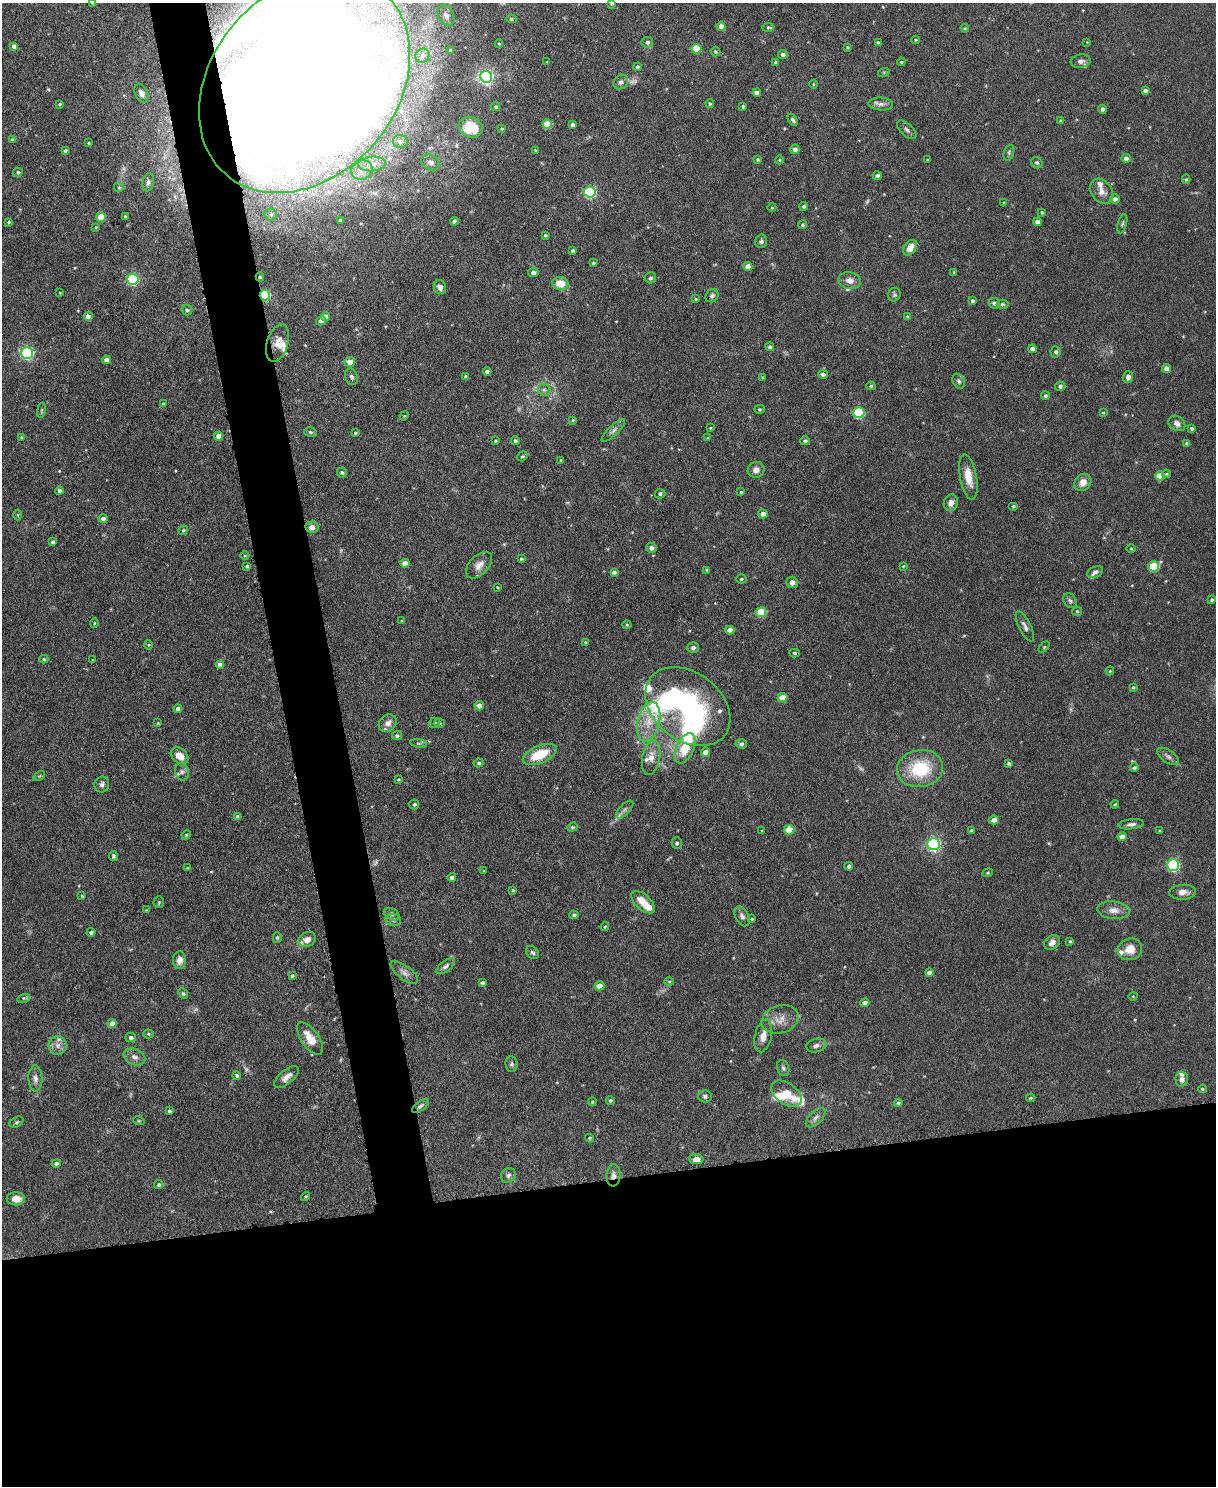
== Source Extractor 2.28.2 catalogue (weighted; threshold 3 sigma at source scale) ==
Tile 11 of 4 x 3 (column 3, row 3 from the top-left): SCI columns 2431-3644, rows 135-1618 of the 4863 x 4840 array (HDU 1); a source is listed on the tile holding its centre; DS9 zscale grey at full resolution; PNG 1218 x 1488 px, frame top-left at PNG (2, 3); each listed source drawn as its Kron ellipse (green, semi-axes under 4 px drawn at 4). Shown black and unused: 24% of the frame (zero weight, under 3 of 6 exposures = <1% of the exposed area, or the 3 px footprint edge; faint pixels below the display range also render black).
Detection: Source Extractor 2.28.2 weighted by HDU 2 'WHT'; one run over the whole footprint, this tile lists its part. Background 0.124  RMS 0.0043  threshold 0.0176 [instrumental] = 3 sigma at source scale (4.09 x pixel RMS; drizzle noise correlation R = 1.36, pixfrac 0.8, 0.05/0.05 arcsec/px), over >= 5 px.
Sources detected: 343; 7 too faint to see at this stretch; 4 inside a brighter object's white glare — neither listed nor drawn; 16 inside a brighter listed object's ellipse — not listed separately; the other 316 listed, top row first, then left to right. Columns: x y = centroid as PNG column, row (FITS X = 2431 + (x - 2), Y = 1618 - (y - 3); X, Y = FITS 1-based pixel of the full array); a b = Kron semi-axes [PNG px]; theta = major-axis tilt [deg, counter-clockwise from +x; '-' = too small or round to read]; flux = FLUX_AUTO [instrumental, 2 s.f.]
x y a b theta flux
93 3 3 3 - 0.56
612 3 4 3 - 0.78
446 15 11 7 -61 1.9
511 19 5 4 - 0.7
721 26 4 4 - 2.6
768 27 5 4 - 0.53
965 28 4 4 - 0.45
915 40 4 3 - 0.33
647 42 6 5 - 1.1
1087 42 2 2 - 0.2
499 43 4 4 - 0.43
878 43 4 3 - 0.86
14 46 4 4 - 2.4
847 47 4 3 - 0.4
696 49 5 5 - 10
451 50 3 3 - 0.71
715 52 5 4 - 0.59
783 55 4 4 - 1.1
422 56 7 6 - 1.6
1081 61 10 6 10 1.4
547 62 3 3 - 0.33
776 62 4 4 - 0.77
901 62 4 3 - 0.45
637 67 4 4 - 0.98
884 72 6 3 17 0.44
486 77 6 6 - 97
621 82 8 6 45 1.5
305 84 120 92 49 2000
814 84 4 3 - 0.35
1145 91 4 4 - 1.7
141 93 10 6 -66 2.2
757 93 4 4 - 2.3
710 103 4 3 - 0.56
60 104 4 3 - 0.56
881 104 12 6 -4 1.9
743 106 4 3 - 0.53
496 107 5 4 - 0.78
1102 109 4 4 - 1.1
793 120 6 4 -58 0.81
1061 121 4 4 - 0.69
547 124 5 4 - 8.7
572 125 4 3 - 1.1
471 127 12 9 -26 9.1
502 129 3 3 - 0.47
907 130 12 6 -42 1.2
12 139 3 3 - 0.37
400 141 7 6 - 1.4
89 143 3 3 - 0.37
795 149 4 4 - 1.7
65 150 4 4 - 0.77
535 150 3 3 - 0.3
1009 153 8 5 71 0.82
1126 158 5 4 - 1.7
758 159 3 3 - 0.6
780 160 4 3 - 0.35
928 160 3 3 - 0.4
430 162 9 7 -27 2.1
1037 163 6 5 - 0.87
372 164 13 7 5 3.1
362 170 11 9 21 3.2
18 172 4 4 - 0.61
877 175 4 4 - 1.1
1186 179 5 4 - 0.55
148 182 9 5 79 1.3
119 188 5 5 - 0.64
1101 191 13 10 -53 3.1
590 192 6 5 - 45
1115 199 5 4 - 1.7
1004 203 4 4 - 0.45
804 206 4 4 - 0.85
772 207 4 3 - 0.35
1042 212 3 3 - 0.57
271 214 6 6 - 0.96
125 216 3 3 - 0.42
101 217 5 4 - 8.5
341 220 3 3 - 0.56
454 221 4 4 - 1.2
9 222 3 3 - 0.56
1038 222 4 4 - 1.9
1122 224 10 4 75 0.81
802 225 4 4 - 0.59
96 227 4 4 - 0.4
545 235 3 3 - 0.5
761 241 7 6 - 1
910 248 8 6 52 4
573 251 4 4 - 1.1
593 263 3 3 - 0.62
748 266 4 4 - 2.7
533 272 5 4 - 1.3
954 272 3 3 - 0.43
260 277 4 4 - 0.69
650 278 6 5 - 0.8
133 279 5 5 - 39
850 281 11 8 -12 2.8
560 283 8 6 -7 6.3
440 287 7 6 - 1.7
60 293 3 3 - 0.34
265 295 5 5 - 29
894 295 7 6 - 0.82
712 296 7 6 - 1.3
696 299 4 3 - 0.41
972 301 4 4 - 0.81
994 303 5 5 - 1
1002 304 6 4 2 0.58
187 310 5 5 - 0.65
88 316 4 4 - 2.8
908 316 4 4 - 0.63
325 317 4 4 - 4
321 321 5 4 - 1.4
278 343 19 10 73 4.3
770 347 4 4 - 0.98
1033 349 4 4 - 2.1
1056 352 5 5 - 0.98
27 353 6 6 - 61
106 360 4 4 - 2.2
350 362 5 5 - 4
1167 368 4 4 - 2.7
487 371 4 4 - 1
823 374 5 4 - 1.2
465 376 4 3 - 0.46
351 377 8 6 -69 0.97
1128 377 5 5 - 1.4
763 378 4 3 - 0.46
959 381 8 5 -62 0.9
871 386 4 4 - 0.61
1060 386 5 4 - 0.95
544 390 6 6 - 1
1045 396 4 4 - 0.75
163 404 4 4 - 0.66
759 409 5 4 - 0.52
41 410 8 4 81 0.58
859 413 5 5 - 30
1103 413 4 2 - 0.37
404 416 5 4 - 0.4
573 420 4 4 - 0.41
1177 423 9 7 -36 1.8
710 428 3 3 - 0.39
1192 428 4 4 - 0.8
613 430 15 5 43 1.6
310 432 6 5 - 0.68
355 433 3 3 - 0.52
218 436 4 4 - 3.5
22 437 3 3 - 0.48
708 438 4 4 - 0.4
495 441 3 3 - 0.44
515 441 4 4 - 0.81
805 441 4 4 - 0.93
1187 443 3 3 - 0.62
522 456 5 4 - 0.69
561 460 3 3 - 0.47
756 470 8 8 - 2.1
342 472 5 5 - 0.84
1166 474 4 4 - 0.44
1160 476 5 4 - 5.9
968 477 23 8 -79 5.6
1083 482 9 7 46 3
59 491 4 4 - 1.4
741 492 3 3 - 0.46
660 494 5 4 - 0.78
951 503 8 7 - 2.6
1014 506 5 4 - 0.59
763 514 5 4 - 2
17 515 5 3 - 0.4
103 519 4 4 - 1.9
312 527 6 6 - 2.1
183 530 5 4 - 0.59
53 542 4 4 - 0.84
651 548 5 5 - 1.6
1131 549 4 3 - 0.34
245 556 4 3 - 0.3
521 559 4 3 - 0.47
405 563 4 4 - 3
479 565 16 9 46 3.2
247 566 3 3 - 0.61
903 566 4 4 - 0.34
1154 566 5 5 - 17
707 570 4 4 - 0.56
614 572 4 4 - 0.96
1095 572 8 5 25 1.1
741 579 5 4 - 0.59
792 582 6 6 - 2
497 587 3 2 - 0.31
1212 600 4 4 - 0.65
1070 601 8 6 -56 1
1077 611 5 4 - 0.42
761 612 5 5 - 14
402 621 4 3 - 0.3
94 623 4 4 - 0.42
627 625 4 4 - 0.44
1025 626 17 6 -64 1.8
730 630 4 4 - 2.7
586 642 3 3 - 0.48
149 645 5 3 - 0.34
1044 647 6 4 45 0.48
693 648 6 5 - 1.3
795 653 5 4 - 0.66
44 659 4 4 - 0.47
92 660 4 2 - 0.29
220 665 4 4 - 2.1
1110 671 4 3 - 0.38
1133 687 4 3 - 0.52
783 698 5 4 - 5.6
479 706 5 5 - 2.4
688 707 47 34 -38 71
178 709 4 4 - 1.7
649 722 20 11 76 7.9
158 723 3 3 - 0.38
388 723 9 8 - 2.4
434 723 5 5 - 0.77
440 723 5 4 - 0.58
397 736 5 4 - 0.85
419 743 8 4 -8 0.77
741 744 6 4 -6 0.95
685 748 16 8 64 10
706 752 4 4 - 3.2
540 754 18 8 23 12
179 756 10 7 -42 4.4
1168 756 12 6 -34 1.4
651 757 17 9 80 4
479 763 5 4 - 0.79
1009 763 4 4 - 0.83
1134 768 4 4 - 0.84
920 769 23 18 9 21
182 772 9 6 -77 1.4
39 776 6 4 32 0.53
398 779 3 2 - 0.43
102 784 8 7 - 1.4
414 804 5 5 - 0.83
1115 804 4 3 - 0.35
625 809 11 5 45 1.4
238 817 4 4 - 2.3
994 820 5 4 - 2.7
1131 824 13 5 6 1.5
572 827 5 4 - 0.56
789 830 5 4 - 7.7
972 830 4 3 - 0.67
762 831 4 3 - 0.34
1159 831 3 3 - 0.46
186 835 5 3 - 0.39
1122 837 4 4 - 2.7
677 843 5 5 - 0.91
934 844 6 6 - 89
113 856 5 4 - 0.65
1173 865 6 5 - 49
849 866 4 4 - 1.2
187 868 3 2 - 0.32
484 871 4 3 - 0.36
988 873 5 4 - 0.49
452 877 4 4 - 1.4
513 890 3 3 - 0.51
1183 892 13 7 3 2.8
82 896 3 3 - 0.47
159 902 5 5 - 0.62
643 902 14 7 -43 5.8
147 910 4 3 - 0.42
1114 910 16 9 -5 3.2
392 914 8 5 -28 1.1
574 915 5 4 - 0.8
742 916 11 6 -62 1.4
752 919 3 3 - 0.55
393 920 8 6 -15 1.1
605 927 4 3 - 0.47
91 932 4 4 - 1.1
277 938 5 4 - 0.74
307 939 9 7 21 2.9
1070 941 4 4 - 0.45
1052 942 8 6 37 2.2
1130 949 12 11 - 4.6
533 953 7 5 -43 0.87
179 960 9 6 86 2.4
445 966 10 5 38 1.4
404 972 17 7 -37 2.2
929 972 4 4 - 1.9
292 976 4 4 - 0.52
669 981 5 3 - 0.4
482 983 4 4 - 1
599 986 5 4 - 4.5
183 994 6 4 -49 0.68
1133 996 4 3 - 0.31
24 998 6 4 16 0.62
865 1003 5 4 - 2.3
780 1019 19 14 16 5.3
112 1023 4 4 - 2.9
148 1034 5 4 - 0.48
763 1036 16 8 77 3.8
131 1037 5 5 - 1.1
310 1039 19 9 -56 6
58 1045 9 9 - 2.4
816 1045 10 6 14 1.6
134 1057 11 8 -23 2.1
512 1064 8 6 -84 0.91
783 1068 8 6 -70 0.99
237 1075 4 4 - 0.93
287 1077 15 7 40 2.6
35 1079 13 7 -89 2.1
1182 1079 7 6 - 1.9
1202 1089 4 4 - 0.54
786 1094 17 10 -36 7.8
705 1096 7 6 - 1
1031 1098 5 3 - 0.51
610 1100 4 4 - 0.68
592 1102 4 4 - 0.43
898 1103 4 4 - 0.72
421 1106 10 4 37 0.97
169 1111 3 3 - 0.8
816 1118 12 6 44 1.7
139 1121 6 3 -18 0.4
16 1122 7 5 27 0.74
589 1138 4 4 - 0.47
696 1159 7 5 -3 2.6
56 1163 4 4 - 0.98
508 1175 8 7 - 1.3
613 1175 11 7 87 2.2
159 1185 4 4 - 0.82
305 1196 5 3 - 0.46
16 1199 9 6 -1 3.7
Overlapping masked pixels (flux is a lower limit): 4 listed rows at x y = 305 84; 260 277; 265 295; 613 1175
Isophote crosses this tile's border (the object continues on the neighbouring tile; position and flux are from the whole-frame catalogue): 3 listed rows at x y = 93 3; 612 3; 305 84